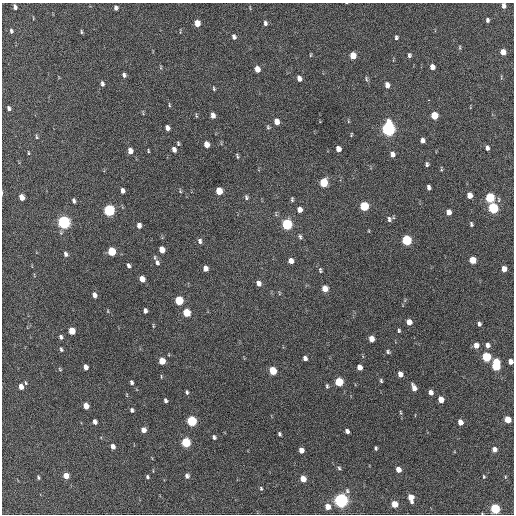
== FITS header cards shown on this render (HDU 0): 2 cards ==
NAXIS1  =                  512 / Axis length
NAXIS2  =                  512 / Axis length

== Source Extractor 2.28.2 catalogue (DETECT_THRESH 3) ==
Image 512 x 512 px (HDU 0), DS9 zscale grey, 1 PNG px = 1 image px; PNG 516 x 516 px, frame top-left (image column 1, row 512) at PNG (2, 3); no overlay
Background 511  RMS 14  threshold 43.4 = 3 sigma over >= 5 px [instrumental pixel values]
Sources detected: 161; all 161 listed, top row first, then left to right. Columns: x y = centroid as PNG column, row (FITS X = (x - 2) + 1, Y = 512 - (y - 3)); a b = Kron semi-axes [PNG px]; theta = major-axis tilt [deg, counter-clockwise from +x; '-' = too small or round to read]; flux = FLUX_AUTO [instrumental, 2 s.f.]
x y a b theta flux
504 6 5 4 - 3400
15 7 5 4 - 3500
116 8 5 4 - 2800
33 18 4 3 - 650
487 20 4 3 - 2400
197 23 6 4 -84 12000
265 23 6 4 -87 2300
11 31 5 4 - 1800
81 32 5 3 - 1200
234 37 5 4 - 3200
396 37 5 4 - 1900
460 47 6 3 -82 1000
503 52 5 4 - 8400
311 55 6 3 81 930
409 55 5 4 - 2100
353 56 6 5 - 14000
161 67 6 4 -90 1100
432 67 5 4 - 5800
257 69 5 4 - 9400
124 75 5 3 - 2400
299 78 5 4 - 4400
366 79 7 4 -71 1500
102 84 6 4 -75 2300
387 85 6 4 -83 5500
214 89 5 3 - 1200
428 100 3 2 - 3700
169 105 6 3 -83 1000
9 108 5 3 - 2600
213 115 6 4 -83 5500
434 115 6 5 - 23000
196 116 5 4 - 1100
276 121 6 4 -76 8100
348 121 5 3 - 830
268 127 6 4 -81 1400
167 128 5 4 - 4400
388 129 7 5 -86 290000
351 134 4 2 - 910
36 137 6 3 -81 1200
422 140 5 4 - 3500
178 143 6 4 -87 1400
206 144 6 4 -76 9100
487 148 5 4 - 3200
174 149 5 4 - 4500
338 149 5 4 - 6200
130 151 6 4 -82 7700
148 151 4 3 - 940
28 153 5 3 - 900
392 154 6 4 -84 4700
237 156 6 3 -74 1400
427 164 4 3 - 1800
441 169 7 3 -78 1000
323 183 6 5 - 32000
429 187 5 4 - 2900
122 191 5 4 - 4000
180 191 5 4 - 1100
219 191 6 5 - 19000
469 195 5 4 - 7800
22 197 5 4 - 10000
246 197 6 5 - 2000
490 198 6 5 - 59000
292 199 5 3 - 1400
74 201 5 3 - 2500
364 206 6 5 - 49000
493 208 6 5 - 80000
300 209 5 4 - 5400
109 210 6 5 - 130000
448 212 5 4 - 6800
393 217 5 3 - 870
389 219 7 5 -88 2500
64 222 6 5 - 210000
287 224 6 5 - 93000
471 224 5 3 - 1700
139 225 5 4 - 4600
369 231 5 3 - 740
300 237 6 4 -78 1700
407 240 6 5 - 73000
200 241 7 5 -78 2600
162 250 6 4 -71 11000
112 251 6 5 - 36000
65 254 6 4 -73 2600
472 260 5 5 - 19000
291 261 5 5 - 5500
157 263 8 5 -77 3400
128 266 5 3 - 2500
205 268 5 4 - 6100
504 269 5 4 - 6900
320 270 7 4 -89 1700
142 279 5 4 - 9100
258 283 6 4 -68 4500
325 289 6 5 - 10000
279 293 6 3 -72 910
94 295 6 4 -71 4300
179 301 6 5 - 39000
108 311 5 3 - 790
145 311 5 4 - 2900
186 313 6 5 - 27000
409 322 5 4 - 8700
479 324 5 4 - 2400
153 326 6 3 -82 940
72 331 5 4 - 18000
399 331 4 3 - 1400
61 337 4 4 - 2600
371 339 5 4 - 8900
476 345 6 5 - 6500
487 345 5 4 - 4000
61 349 6 4 -73 1500
388 352 5 4 - 1700
486 357 6 5 - 53000
305 358 5 4 - 3500
162 361 5 4 - 19000
510 362 5 4 - 5800
496 365 9 5 87 58000
85 367 5 4 - 5800
359 367 5 4 - 6800
60 369 5 4 - 950
273 371 6 5 - 27000
400 374 5 4 - 6700
381 381 5 4 - 1400
131 382 4 3 - 2000
339 382 6 5 - 40000
26 383 5 4 - 1100
327 386 5 3 - 1600
21 387 5 4 - 7200
414 388 7 4 -69 6700
187 392 4 3 - 1700
431 392 5 4 - 4900
127 395 5 3 - 710
165 400 4 3 - 2200
441 400 5 4 - 11000
86 406 5 4 - 11000
132 410 5 4 - 2400
400 412 7 3 -89 1200
508 419 5 5 - 19000
192 421 6 5 - 80000
95 422 5 4 - 4200
460 422 5 4 - 7800
143 430 5 4 - 6100
347 431 4 4 - 3400
279 434 4 3 - 1500
214 437 5 4 - 2200
186 442 6 5 - 60000
113 446 5 4 - 5200
376 448 4 3 - 1500
494 449 5 5 - 5300
301 450 5 4 - 7400
339 468 5 5 - 1500
398 469 5 4 - 8100
66 476 5 4 - 10000
187 476 5 5 - 2900
38 477 5 3 - 1200
147 477 4 3 - 1600
484 477 5 4 - 1200
505 477 5 3 - 900
303 479 5 4 - 12000
261 488 5 4 - 1300
347 491 7 6 - 2200
411 498 7 4 -76 12000
341 500 6 5 - 330000
394 504 5 4 - 17000
327 507 5 5 - 9600
495 509 5 5 - 76000
At the frame edge (FLAGS 8, measured only in part): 2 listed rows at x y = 504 6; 510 362